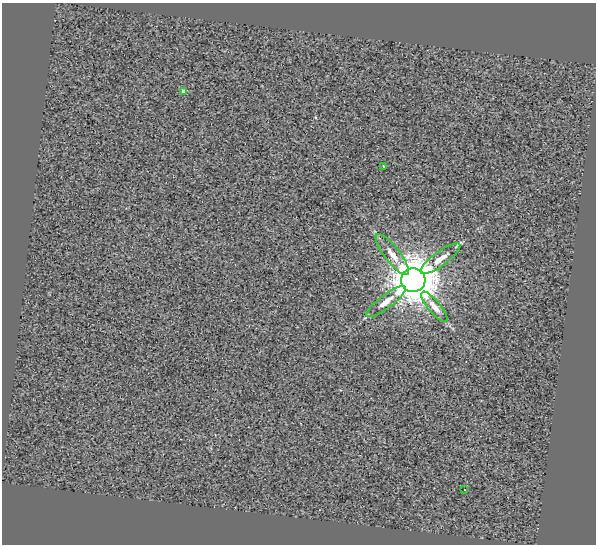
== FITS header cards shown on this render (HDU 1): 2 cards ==
NAXIS1  =                  594
NAXIS2  =                  542

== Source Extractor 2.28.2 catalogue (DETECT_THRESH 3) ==
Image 594 x 542 px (HDU 1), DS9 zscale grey, 1 PNG px = 1 image px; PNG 598 x 546 px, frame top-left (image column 1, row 542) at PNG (2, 3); each listed source drawn as its Kron ellipse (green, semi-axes under 4 px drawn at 4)
Background 0.395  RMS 3.5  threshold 10.5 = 3 sigma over >= 5 px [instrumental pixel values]
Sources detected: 8; all 8 listed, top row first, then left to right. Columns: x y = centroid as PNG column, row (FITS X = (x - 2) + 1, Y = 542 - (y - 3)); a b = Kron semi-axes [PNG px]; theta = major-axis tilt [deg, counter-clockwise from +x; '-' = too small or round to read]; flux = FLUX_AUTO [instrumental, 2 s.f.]
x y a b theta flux
184 92 4 4 - 1400
383 166 4 2 - 160
392 254 25 7 -52 2800
440 259 24 7 36 2600
413 280 12 12 - 970000
386 301 24 7 37 2300
434 307 19 6 -50 1800
465 489 2 2 - 190